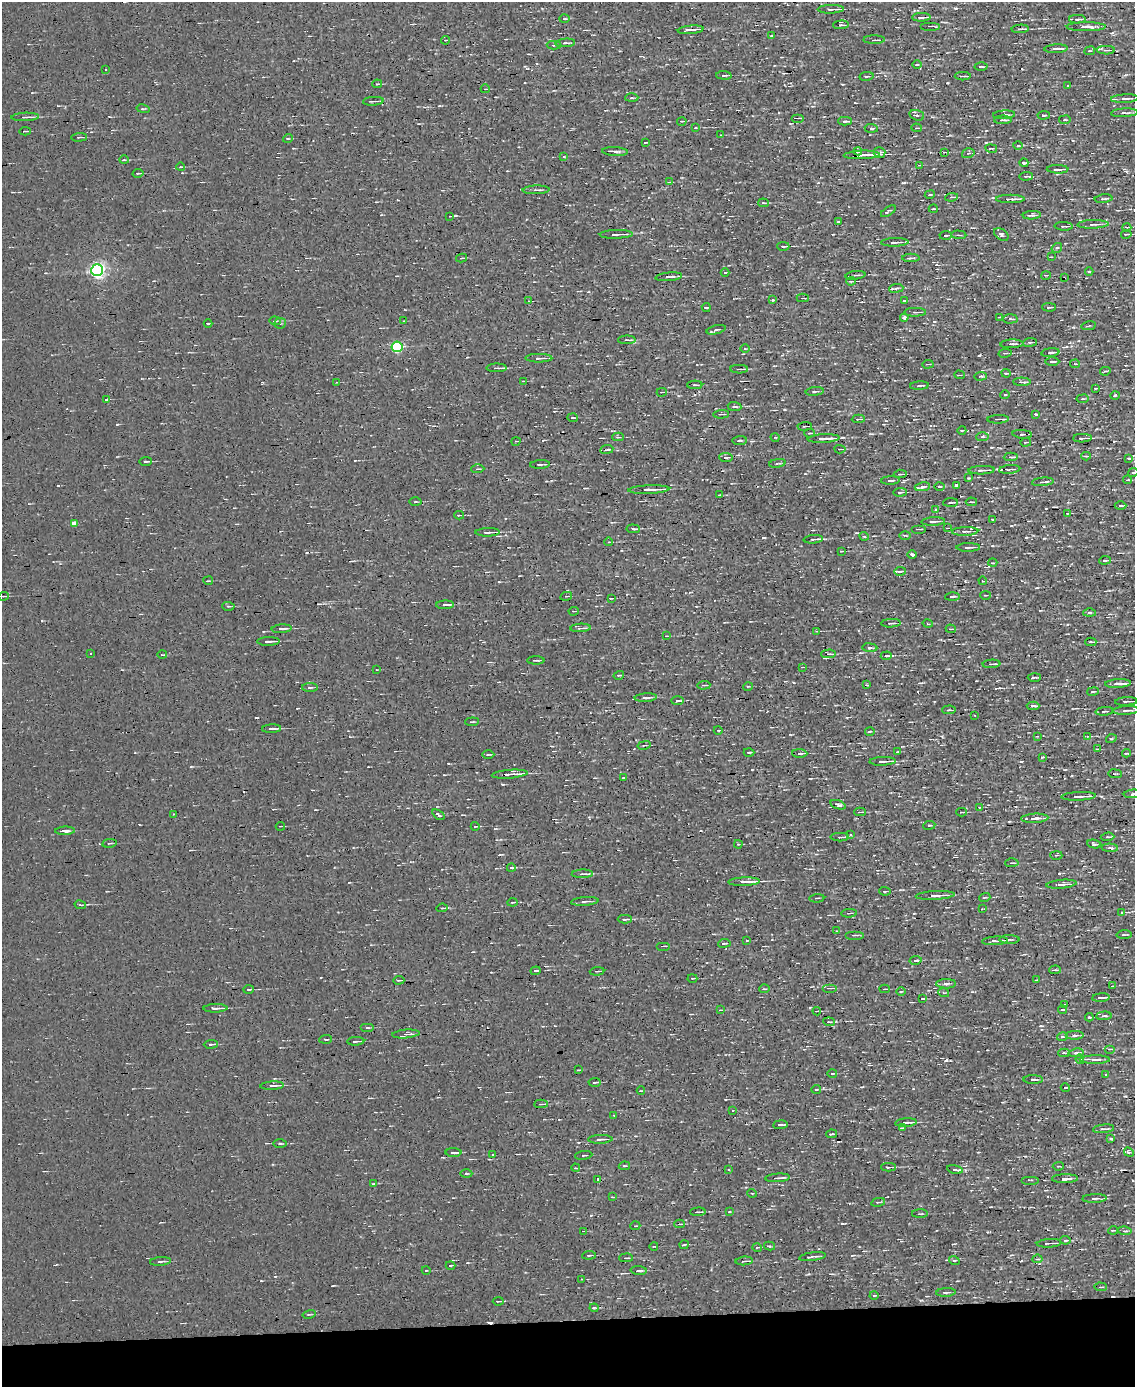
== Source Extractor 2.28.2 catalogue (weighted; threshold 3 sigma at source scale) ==
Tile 10 of 4 x 3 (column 2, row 3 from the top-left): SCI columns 1135-2267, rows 133-1517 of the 4534 x 4526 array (HDU 1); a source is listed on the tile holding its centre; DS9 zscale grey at full resolution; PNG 1137 x 1389 px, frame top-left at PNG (2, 2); each listed source drawn as its Kron ellipse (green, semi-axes under 4 px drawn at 4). Shown black and unused: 5% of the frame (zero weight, under 3 of 4 exposures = <1% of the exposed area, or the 3 px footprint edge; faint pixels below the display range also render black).
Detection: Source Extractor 2.28.2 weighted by HDU 2 'WHT'; one run over the whole footprint, this tile lists its part. Background 0.0026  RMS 0.011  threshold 0.0484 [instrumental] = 3 sigma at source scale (4.5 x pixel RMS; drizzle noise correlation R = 1.50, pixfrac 1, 0.05/0.05 arcsec/px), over >= 5 px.
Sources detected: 452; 19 cosmic-ray / hot-pixel residue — neither listed nor drawn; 4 inside a brighter listed object's ellipse — not listed separately; the other 429 listed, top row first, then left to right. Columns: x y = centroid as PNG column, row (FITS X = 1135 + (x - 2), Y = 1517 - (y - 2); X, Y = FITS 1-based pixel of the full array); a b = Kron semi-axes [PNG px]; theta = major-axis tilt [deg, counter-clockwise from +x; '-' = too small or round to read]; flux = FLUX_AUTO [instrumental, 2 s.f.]
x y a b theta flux
831 9 13 3 1 3.3
921 17 9 3 3 3.5
564 19 5 2 - 1.2
1077 19 8 3 1 3.5
841 25 8 3 3 2.4
930 26 10 2 0 1.8
1086 27 19 4 1 6.5
1020 29 8 2 3 3.5
691 30 13 3 5 4.6
772 35 3 2 - 0.77
445 40 4 3 - 0.91
874 40 10 2 0 3.2
565 43 10 3 4 3.4
554 45 7 3 -2 1.7
1056 49 11 3 3 5.1
1106 50 9 4 0 2.8
1090 51 5 2 - 0.87
917 65 5 3 - 0.94
981 66 6 2 -1 1.4
105 70 2 2 - 0.93
724 75 7 3 -4 2.3
866 76 7 3 8 1.3
963 76 8 2 0 2.4
377 84 5 3 - 1.1
1068 86 3 2 - 0.67
485 89 4 2 - 0.91
632 98 6 3 1 1.5
1125 99 14 4 3 4.6
373 101 10 2 4 2.3
143 109 7 3 -12 1.2
1124 113 13 3 3 3.1
917 115 7 5 -17 3.1
1004 115 11 4 3 3.8
1044 115 6 3 3 1.9
25 117 14 4 2 4
797 118 6 2 0 1
1003 120 9 3 0 2.1
1065 120 6 3 8 1.2
682 121 5 3 - 1
845 121 7 3 -1 2.6
695 128 4 3 - 1.2
871 128 7 4 -4 1.6
917 128 5 2 - 1
25 131 6 2 4 1.2
721 135 3 2 - 0.72
79 137 8 2 4 1.3
288 138 5 3 - 0.91
645 142 4 2 - 0.97
1018 146 5 3 - 1.1
991 149 6 3 -9 1.1
615 151 13 3 -3 3.7
858 151 4 3 - 5.7
944 152 3 3 - 0.94
879 153 6 5 - 2.6
968 153 6 4 17 2
862 155 18 3 2 14
563 157 3 3 - 7
124 160 5 4 - 1.4
1024 163 4 3 - 1.9
919 165 4 3 - 1.1
181 167 4 3 - 0.96
1058 169 11 3 -1 4.3
138 173 6 2 12 1.3
1026 176 7 3 4 1.5
670 182 4 2 - 1
536 190 13 3 2 2.9
930 195 5 2 - 1.2
951 197 6 4 8 1.7
1010 199 14 3 0 6.4
1103 199 9 3 6 2.1
763 203 5 3 - 1.4
933 209 4 2 - 1.5
888 211 8 3 33 1.6
1032 215 9 3 5 2.5
450 216 4 2 - 0.85
838 222 3 3 - 2.4
1093 224 15 3 2 3.6
1064 226 9 3 -3 1.9
1127 227 4 3 - 1.2
616 234 16 3 2 4.3
1001 234 8 5 -36 2.6
1126 234 5 2 - 1
946 235 6 3 4 1.4
959 235 7 2 -4 1.4
895 242 14 3 1 3.3
783 246 6 2 -1 2.1
1057 248 5 4 - 1.7
1051 257 4 2 - 0.87
461 258 5 3 - 1
911 258 8 3 0 2.1
97 270 6 6 - 360
1089 271 4 3 - 1.2
725 273 4 3 - 0.84
855 275 10 3 8 1.9
1046 275 5 3 - 0.94
669 277 13 3 5 3.5
1064 278 3 2 - 0.79
851 281 5 2 - 1.6
896 288 7 3 5 1.6
803 298 6 2 0 1.1
772 300 3 3 - 2.8
904 300 4 2 - 1.1
529 301 3 2 - 0.74
1049 307 7 2 -1 1.9
706 308 4 2 - 1.2
915 312 11 4 0 2.6
904 317 4 3 - 2.6
999 317 4 2 - 1.2
1010 319 7 4 4 2.3
275 321 6 3 -7 1.3
404 321 3 2 - 0.74
280 323 6 5 - 1.7
208 324 4 3 - 1.2
1089 326 7 2 11 1.3
716 330 10 4 16 2.3
627 340 9 3 0 2.1
1030 342 7 3 7 1.7
1012 344 11 3 3 3.4
397 347 5 5 - 110
745 349 5 3 - 0.94
1005 353 6 2 10 1.2
1050 353 9 3 6 2.3
539 358 13 4 0 3.4
1052 362 7 4 0 2.7
928 364 6 2 2 1.2
1075 364 5 3 - 1.2
497 368 10 2 1 3.3
739 369 9 3 -1 2.2
1105 371 5 3 - 1.3
1006 373 5 3 - 1.3
959 375 5 2 - 1.1
980 376 6 2 5 1.3
523 381 3 2 - 0.97
337 382 4 2 - 0.67
1022 382 9 3 -2 2.3
695 385 7 4 1 2.1
919 386 9 3 4 2.2
1095 388 4 3 - 1.1
815 391 9 3 6 1.9
662 392 5 2 - 1.3
1005 395 4 3 - 1.2
1115 395 4 3 - 1.2
106 399 4 2 - 2.1
1083 399 6 3 8 1.3
735 407 7 3 -5 1.9
721 414 8 2 3 1.2
1036 414 4 3 - 1.3
573 418 5 2 - 1.2
858 419 7 3 3 1.9
998 419 11 2 2 3.2
805 426 7 3 4 1.7
962 430 4 3 - 0.88
810 433 5 3 - 1.7
1022 434 10 4 -4 3.4
618 437 5 4 - 1.3
775 437 5 3 - 0.92
982 437 6 4 3 1.9
824 438 16 3 3 9.9
1082 438 9 2 1 5.2
740 440 7 3 5 1.4
516 441 5 3 - 0.92
1026 442 5 2 - 1.3
607 449 6 2 7 1.7
840 449 5 3 - 1.3
1086 456 5 3 - 1.7
726 457 6 3 -5 2.6
1011 457 7 3 3 2.3
1129 458 4 3 - 2
145 461 6 2 3 2.2
777 463 8 2 10 1.5
540 464 10 2 3 2.2
478 469 6 2 2 1.3
1010 469 10 2 6 1.9
982 470 13 3 2 6.6
1133 472 5 2 - 1.2
900 474 6 3 5 1.6
969 478 2 2 - 0.87
890 480 9 2 2 1.9
1127 480 4 2 - 1.5
1043 482 11 3 5 3
956 485 3 3 - 87
922 487 8 3 9 2.7
939 487 5 2 - 1.4
649 490 20 4 2 7.7
900 492 7 3 3 1.8
719 495 4 2 - 1.1
415 502 6 3 1 1.4
950 502 7 2 3 1.8
971 502 6 3 -5 1.3
1120 506 6 3 1 1.9
936 509 3 3 - 5.3
1068 513 4 2 - 0.87
459 515 5 2 - 1.2
993 520 4 2 - 1.2
933 521 12 3 3 2.7
74 523 4 4 - 6.6
947 528 3 2 - 0.87
633 529 7 3 -6 2.5
919 529 7 2 0 1.1
965 531 13 3 2 3.1
488 532 12 3 2 5.1
905 535 6 4 1 1.3
864 536 4 3 - 0.96
813 539 10 3 5 4.5
609 542 4 2 - 1
968 547 11 3 1 3
841 551 3 2 - 1.1
912 554 5 3 - 2.8
1105 560 6 3 6 2.2
993 563 4 3 - 0.84
900 571 5 3 - 1.8
208 581 5 2 - 1.1
983 581 4 2 - 0.81
985 595 5 2 - 0.94
4 596 5 2 - 1.2
566 596 6 3 12 1.2
952 596 7 2 3 1.6
611 598 4 2 - 1.1
445 605 9 3 1 3.3
228 606 6 3 -2 1.2
574 611 5 2 - 1
1089 613 6 4 1 2
891 623 10 3 3 2.7
928 624 5 3 - 1.1
581 628 10 3 3 4
282 629 10 3 5 3.6
951 629 5 3 - 1.3
817 631 4 2 - 1.6
666 636 4 2 - 0.93
268 641 11 3 1 4.8
1091 642 6 2 1 2.4
870 648 7 2 -5 1.8
91 654 3 2 - 1.5
829 654 7 3 2 2.6
162 655 5 2 - 1.1
886 656 5 2 - 2.4
536 660 8 2 -1 1.6
991 664 9 2 3 3.1
802 667 3 2 - 0.91
376 670 3 3 - 0.95
619 675 5 3 - 1.2
1034 677 7 2 1 1.9
1118 684 13 3 3 6.4
704 685 6 2 3 1.3
866 685 3 2 - 1.3
748 686 5 3 - 0.95
310 687 8 3 0 1.6
1093 691 6 2 10 1
646 698 11 3 4 2.6
677 701 6 3 2 1.9
1126 701 11 2 3 1.9
1033 706 6 2 0 3.5
949 710 7 3 3 1.5
1126 710 13 3 4 2.7
1104 711 9 3 5 2.4
975 715 2 2 - 0.97
472 722 7 2 6 1.2
272 729 9 2 3 3.3
718 730 4 3 - 0.92
870 732 5 2 - 1.2
1037 736 4 2 - 0.81
1087 736 3 2 - 0.84
1111 739 5 3 - 1.1
644 745 6 2 12 1.2
1097 749 3 3 - 0.98
749 752 5 2 - 1.2
898 752 4 2 - 0.78
800 753 7 3 -2 2.1
1126 753 4 2 - 1.6
488 755 6 3 1 1.2
1042 757 3 2 - 1.3
883 761 13 3 2 6.3
510 774 18 3 4 11
1115 774 7 3 -8 1.4
623 778 3 2 - 1.4
1133 794 9 4 5 3.1
1078 796 17 3 2 7.1
838 805 8 4 -17 2.9
980 807 4 2 - 0.81
860 812 6 2 2 2.1
962 812 5 3 - 1.6
173 814 3 2 - 0.87
438 815 7 3 -36 1.5
1035 818 13 4 3 5.2
929 825 6 3 7 1.3
280 826 5 2 - 0.84
475 826 4 3 - 1.5
65 831 10 3 1 5.3
851 835 4 3 - 1.6
840 837 9 3 0 2.5
1107 837 7 4 5 2.2
109 843 7 2 9 1.1
738 844 4 3 - 0.97
1094 844 7 4 -10 1.8
1110 848 8 4 -2 2.6
1056 855 6 3 -1 1.3
1012 863 6 2 1 1.6
511 868 4 3 - 1.4
582 874 10 3 2 3.5
744 882 16 3 2 9.8
1061 884 15 4 5 6
885 891 6 3 -6 1.3
935 895 19 4 3 9.6
985 897 5 3 - 1.1
817 898 7 2 3 1.4
585 901 14 3 4 2.8
513 902 5 2 - 1
80 905 6 2 -12 1.2
442 908 6 4 7 1.6
982 909 4 2 - 0.8
1122 912 3 3 - 1
849 913 8 2 3 1.3
625 919 7 3 0 2.9
837 931 3 2 - 0.74
1124 934 7 2 3 1.4
855 935 9 2 0 1.6
1009 939 10 3 0 1.9
747 940 4 2 - 0.88
995 941 13 3 4 5.2
724 943 6 3 8 1.2
663 946 7 2 0 1.1
916 960 6 3 11 2.6
1055 970 6 3 1 1.7
536 971 5 2 - 1.7
597 971 7 2 5 1.4
692 978 5 3 - 0.94
399 980 5 2 - 1.3
1036 980 3 2 - 0.66
946 984 10 4 1 3
1113 986 3 2 - 0.71
830 988 7 2 0 1.4
249 989 5 2 - 1.7
764 989 5 2 - 1.1
885 989 5 2 - 1.7
901 992 5 3 - 0.96
944 993 5 3 - 1.1
1101 998 8 2 5 3.3
923 999 4 2 - 0.86
1065 1004 3 2 - 2.1
215 1008 12 3 2 4.9
720 1010 4 2 - 0.85
1063 1010 4 2 - 2.1
817 1011 4 2 - 1.3
1104 1016 7 4 4 2.4
1089 1017 4 2 - 1.4
829 1022 6 3 -6 1.3
367 1028 7 3 0 1.4
406 1034 14 4 5 3.9
1075 1035 9 4 1 2.8
1062 1037 5 3 - 1.6
326 1039 6 3 3 1.6
356 1041 8 2 2 2.3
211 1044 7 3 4 1.8
1110 1049 5 4 - 1.4
1064 1053 5 2 - 1.7
1076 1053 7 4 7 3.2
1080 1059 5 4 - 1.8
1095 1060 15 3 1 5.2
578 1070 4 2 - 0.77
832 1074 5 2 - 1.1
1106 1074 3 2 - 0.7
1033 1080 10 3 -1 1.9
595 1082 6 2 5 1.5
272 1086 11 3 3 3.1
1065 1088 5 2 - 1.1
816 1089 5 2 - 1.2
641 1091 4 3 - 0.76
541 1104 7 3 3 1.6
733 1110 3 3 - 1.4
614 1115 3 2 - 0.91
906 1123 11 3 5 4.3
780 1125 7 2 6 2.3
902 1128 3 2 - 1.2
1104 1129 11 3 6 2.5
831 1134 5 3 - 1.4
600 1139 12 3 1 3.4
1111 1139 3 3 - 5.1
280 1144 7 3 0 1.5
453 1152 8 3 0 4.1
1129 1152 5 4 - 1.5
493 1155 3 2 - 2
584 1155 9 3 7 1.7
624 1166 5 4 - 1.8
1058 1166 6 2 4 0.97
889 1167 7 2 1 2.2
576 1168 4 2 - 1.1
955 1169 8 3 -10 2.2
728 1170 3 3 - 2.1
466 1174 6 3 0 1.2
778 1178 12 2 4 3.7
598 1179 3 3 - 15
1065 1179 13 4 2 5.8
1030 1180 9 2 0 0.95
374 1184 4 2 - 0.86
752 1193 5 3 - 0.95
612 1197 4 2 - 0.92
1095 1198 12 3 2 2.4
878 1202 7 3 11 1.4
698 1212 7 2 4 1.8
729 1212 4 3 - 0.82
920 1214 8 3 1 1.8
680 1224 5 3 - 1.3
635 1226 5 2 - 0.95
1113 1230 5 2 - 0.98
583 1231 3 2 - 0.84
1125 1231 7 4 -6 1.9
1065 1240 5 3 - 2
1049 1243 12 2 3 2.3
684 1245 4 2 - 1.5
654 1246 4 2 - 0.7
769 1246 5 3 - 1.1
757 1247 5 3 - 1
589 1255 7 2 6 1.4
812 1257 13 2 7 2.9
626 1258 7 3 1 1.7
1037 1259 5 3 - 1.3
954 1260 5 3 - 1.2
160 1261 10 2 5 2
744 1261 9 2 5 3.2
450 1265 5 3 - 1
426 1270 4 3 - 0.81
639 1270 8 3 -5 3.1
582 1279 3 2 - 0.83
1101 1287 6 2 -3 1
946 1292 10 3 3 2.3
874 1295 4 3 - 1.4
498 1301 5 2 - 1.3
594 1308 4 3 - 1.3
309 1314 7 3 13 1.1
Overlapping masked pixels (flux is a lower limit): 3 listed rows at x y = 862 155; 1064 278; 510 774
Isophote crosses this tile's border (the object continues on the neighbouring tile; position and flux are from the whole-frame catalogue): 2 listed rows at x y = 1133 472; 1133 794
Unlisted compact peaks at least as high as the median listed source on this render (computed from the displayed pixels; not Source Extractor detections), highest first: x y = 979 355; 947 83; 763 538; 117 424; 810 1008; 1028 1100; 842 1223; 1022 69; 1044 538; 784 409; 58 486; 191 767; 1041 1026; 823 1088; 847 718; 256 718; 986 143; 42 621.